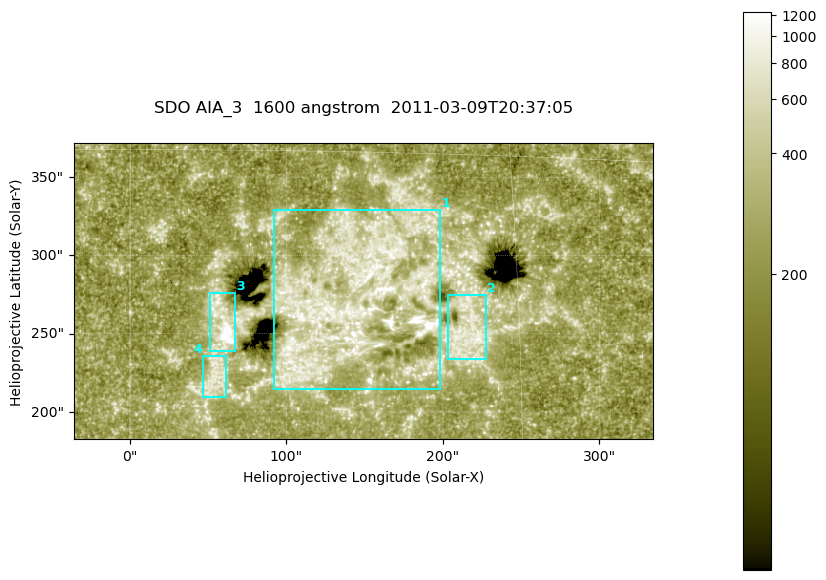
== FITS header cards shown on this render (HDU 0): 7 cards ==
TELESCOP= 'SDO     '           /
INSTRUME= 'AIA_3   '           /
WAVELNTH=                 1600 /
WAVEUNIT= 'angstrom'           /
DATE-OBS= '2011-03-09T20:37:05.126' /
CTYPE1  = 'HPLN-TAN'           /
CTYPE2  = 'HPLT-TAN'           /

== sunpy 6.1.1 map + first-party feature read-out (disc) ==
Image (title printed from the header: SDO AIA_3  1600 angstrom  2011-03-09T20:37:05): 607 x 311 px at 0.609 arcsec/px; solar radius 967 arcsec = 1586 px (partial field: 2.4% of the solar disc is inside the frame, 100% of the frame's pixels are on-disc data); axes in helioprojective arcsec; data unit not stated in the header (colour bar unlabelled)
Pointing: header CRPIX1/2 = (2052.59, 2044.23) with CRVAL1/2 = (0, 0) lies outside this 607 x 311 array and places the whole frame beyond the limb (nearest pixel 1.42 R_sun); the SolarSoft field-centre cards XCEN/YCEN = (149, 277.3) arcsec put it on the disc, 1875 arcsec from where CRPIX/CRVAL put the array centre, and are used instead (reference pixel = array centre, CRVAL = XCEN/YCEN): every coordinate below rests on XCEN/YCEN
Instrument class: DISC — disc imager (sunpy class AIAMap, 1600 A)
Bright regions (active regions / flare kernels): reference = the on-disc median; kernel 5 px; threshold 5 sigma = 396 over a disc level ~249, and >= 1.15x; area >= 188 px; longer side >= 4 px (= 2.4 arcsec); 4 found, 4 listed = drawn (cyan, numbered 1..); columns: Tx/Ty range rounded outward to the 2 arcsec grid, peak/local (2 s.f.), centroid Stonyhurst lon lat
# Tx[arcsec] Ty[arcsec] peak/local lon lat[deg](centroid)
1 92..198 214..330 6.6 +8 +9
2 202..228 234..276 4.2 +13 +8
3 50..68 238..276 9.8 +4 +8
4 46..62 208..236 3.4 +3 +6